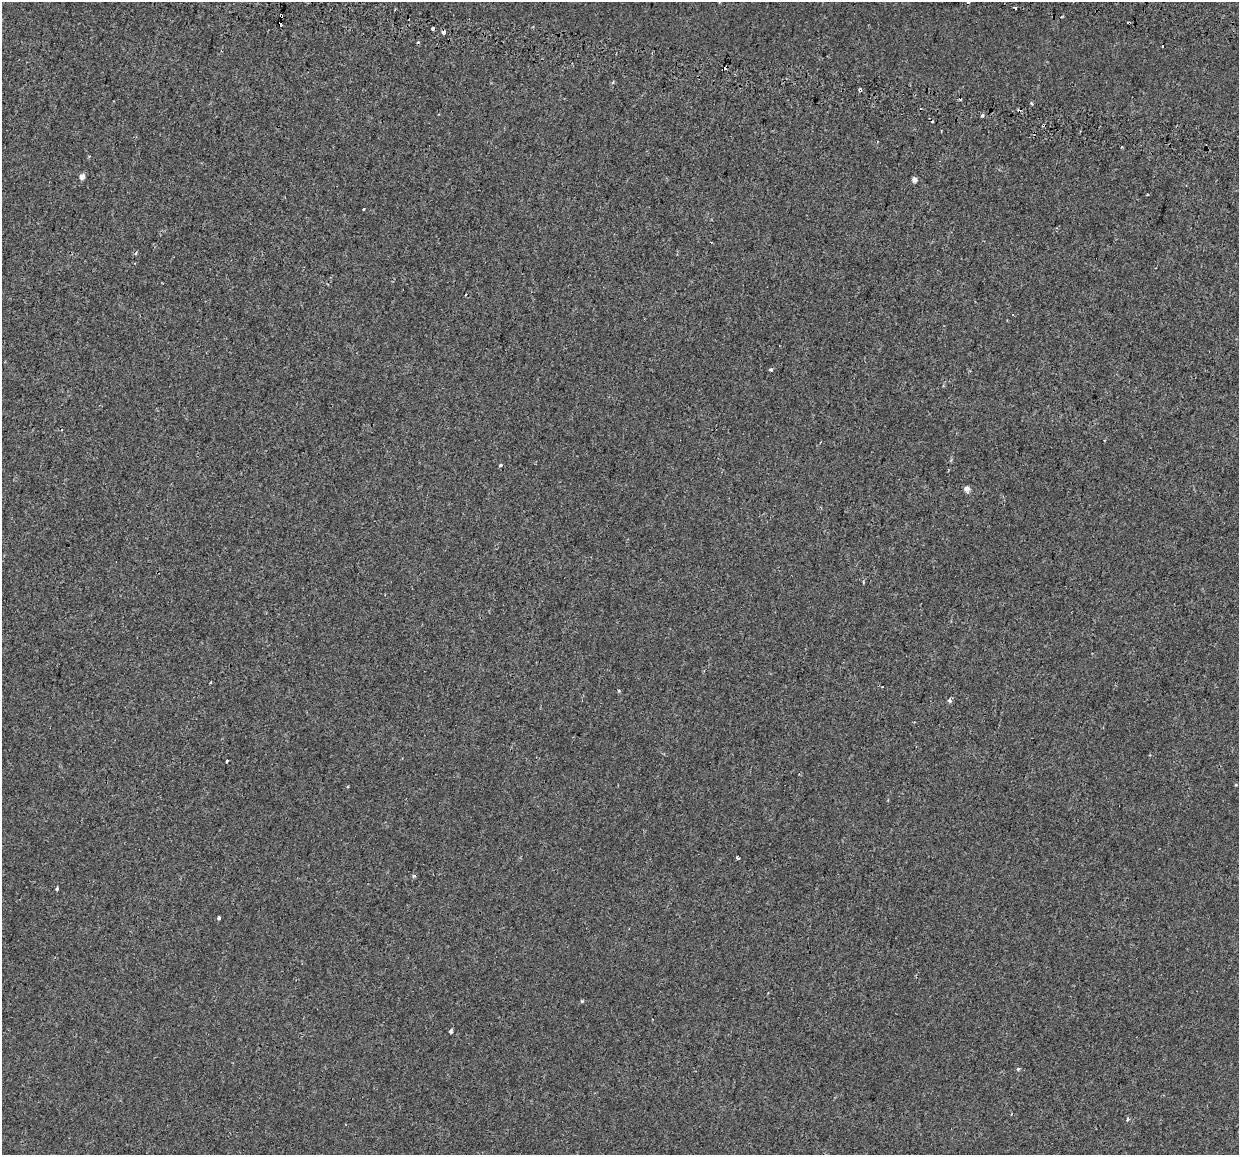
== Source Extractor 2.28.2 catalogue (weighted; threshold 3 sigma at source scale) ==
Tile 10 of 4 x 4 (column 2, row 3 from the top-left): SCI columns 1392-2628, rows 1600-2752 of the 5249 x 5449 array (HDU 1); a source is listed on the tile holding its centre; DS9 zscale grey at full resolution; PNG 1241 x 1157 px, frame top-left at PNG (2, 2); no overlay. Shown black and unused: <1% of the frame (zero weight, under 2 of 3 exposures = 11% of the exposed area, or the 3 px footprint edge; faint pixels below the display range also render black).
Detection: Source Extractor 2.28.2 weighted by HDU 2 'WHT'; one run over the whole footprint, this tile lists its part. Background -7.11e-04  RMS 0.0033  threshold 0.0147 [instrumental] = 3 sigma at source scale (4.5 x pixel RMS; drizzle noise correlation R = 1.50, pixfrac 1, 0.0396/0.0396 arcsec/px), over >= 5 px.
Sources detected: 42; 10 cosmic-ray / hot-pixel residue — not listed; the other 32 listed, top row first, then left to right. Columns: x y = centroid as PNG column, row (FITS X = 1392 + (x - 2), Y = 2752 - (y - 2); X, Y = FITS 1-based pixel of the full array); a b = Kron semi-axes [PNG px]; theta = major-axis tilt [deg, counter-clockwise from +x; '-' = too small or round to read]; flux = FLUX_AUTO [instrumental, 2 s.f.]
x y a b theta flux
281 16 3 3 - 1.2
280 23 4 3 - 3.3
433 28 3 3 - 0.93
444 32 5 3 - 1.6
724 69 4 3 - 2.7
613 82 4 4 - 0.44
860 90 4 3 - 3.7
1032 104 5 3 - 0.46
982 115 3 3 - 1.1
1121 147 3 2 - 0.53
82 177 5 4 - 2.3
914 180 5 4 - 1.6
1147 195 3 2 - 0.42
363 209 3 3 - 1.2
1012 314 3 3 - 0.66
771 370 5 4 - 0.64
1104 440 3 2 - 0.23
500 465 3 3 - 0.83
967 489 6 6 - 1.6
210 682 3 2 - 0.25
882 687 3 2 - 0.24
619 691 4 3 - 0.38
949 700 4 3 - 2.1
227 761 3 3 - 1.3
1236 785 5 3 - 0.27
737 858 4 3 - 0.79
57 889 3 3 - 1.2
219 918 4 3 - 0.93
582 1001 4 4 - 0.38
451 1031 4 3 - 0.93
1018 1069 4 4 - 0.62
1128 1119 5 4 - 0.73
Overlapping masked pixels (flux is a lower limit): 5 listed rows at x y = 281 16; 280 23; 444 32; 724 69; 860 90